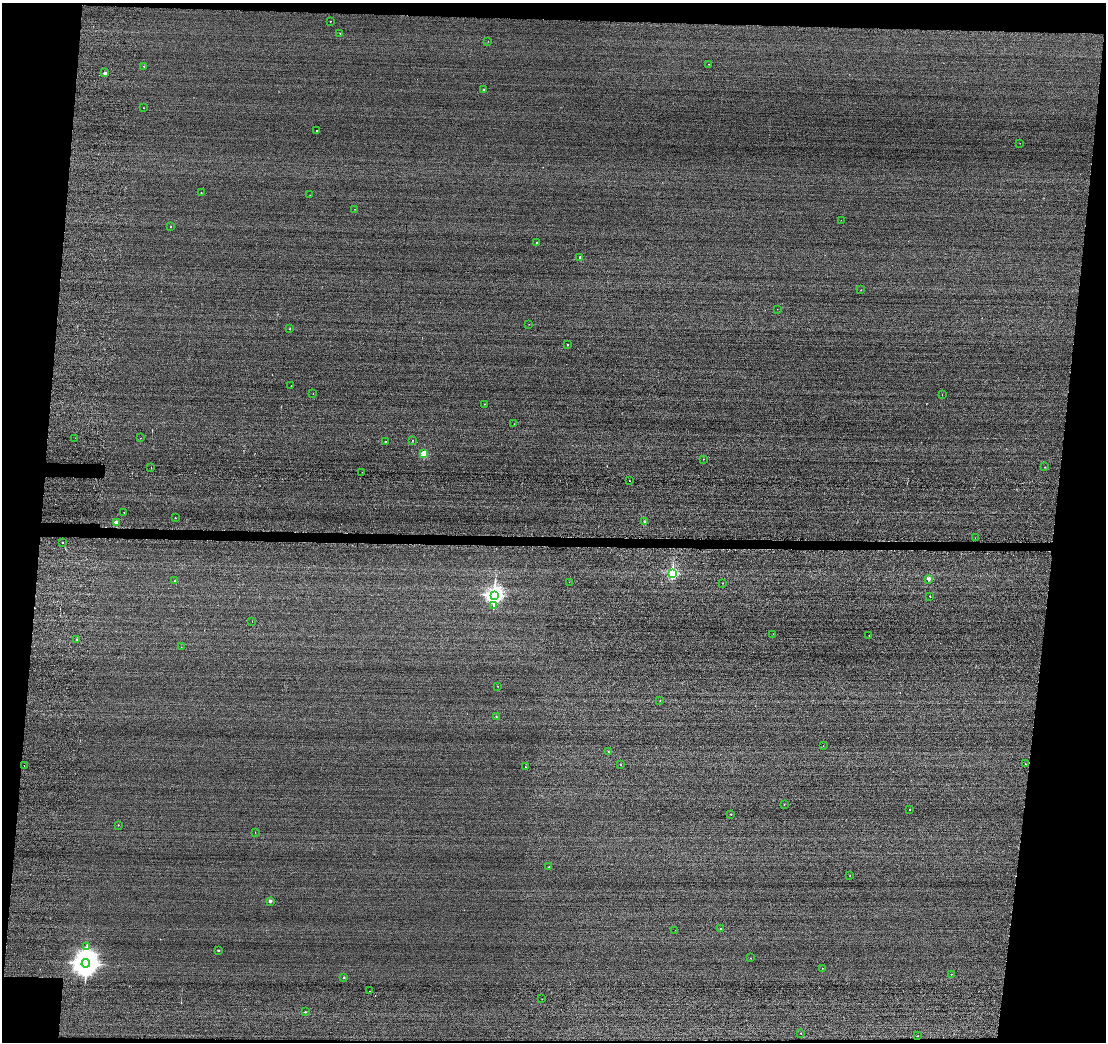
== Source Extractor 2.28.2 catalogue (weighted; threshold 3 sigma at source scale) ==
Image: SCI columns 17-4430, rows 215-4371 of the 4678 x 4710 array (HDU 1 of 3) = the unmasked area's bounding box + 8 px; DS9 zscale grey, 4 x 4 block average (1 PNG px = mean of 4 x 4 image px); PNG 1108 x 1044 px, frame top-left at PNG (2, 3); each listed source drawn as its Kron ellipse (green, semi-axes under 4 px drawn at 4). Shown black and unused: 11% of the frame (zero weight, under 2 of 3 exposures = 12% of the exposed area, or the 3 px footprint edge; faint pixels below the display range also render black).
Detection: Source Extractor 2.28.2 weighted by HDU 2 'WHT'. Background -0.431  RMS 3.3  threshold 14.8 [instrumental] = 3 sigma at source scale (4.5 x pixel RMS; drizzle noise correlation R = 1.50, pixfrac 1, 0.05/0.05 arcsec/px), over >= 5 px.
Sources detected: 92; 3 too faint to see at this stretch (4 x 4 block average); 2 cosmic-ray / hot-pixel residue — neither listed nor drawn; the other 87 listed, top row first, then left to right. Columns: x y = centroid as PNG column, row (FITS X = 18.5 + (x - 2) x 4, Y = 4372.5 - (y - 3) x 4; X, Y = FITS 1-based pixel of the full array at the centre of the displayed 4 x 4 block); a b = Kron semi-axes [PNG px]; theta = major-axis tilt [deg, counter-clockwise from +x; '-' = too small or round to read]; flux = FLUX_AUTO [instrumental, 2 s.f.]
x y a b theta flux
330 21 2 2 - 6.4e+02
340 33 2 2 - 1.0e+03
488 41 2 2 - 3.1e+02
709 64 2 2 - 6.9e+02
144 66 2 2 - 1.6e+03
105 73 2 2 - 1.6e+04
483 90 2 2 - 6.3e+03
144 108 2 2 - 5.1e+02
317 130 2 2 - 1.2e+03
1020 143 2 2 - 5.1e+02
201 193 2 2 - 1.4e+03
310 195 2 2 - 2.4e+02
354 209 2 2 - 3.5e+02
841 220 2 2 - 5.6e+02
171 227 2 2 - 1.0e+03
537 242 2 2 - 2.8e+03
580 257 2 2 - 9.5e+03
861 290 2 2 - 5.5e+02
777 309 2 2 - 2.4e+02
529 324 2 2 - 3.9e+02
290 329 2 2 - 1.3e+03
567 345 2 2 - 1.3e+03
291 385 2 2 - 5.1e+02
313 394 2 2 - 4.1e+02
942 395 2 2 - 4.7e+02
485 404 2 2 - 3.0e+02
514 424 2 2 - 4.7e+02
75 438 2 2 - 1.8e+03
141 438 2 2 - 3.7e+02
412 440 2 2 - 9.1e+02
385 441 2 2 - 2.2e+03
424 453 2 2 - 8.4e+04
703 459 2 2 - 8.2e+02
1044 467 2 2 - 8.0e+02
151 468 2 2 - 2.4e+03
362 472 2 2 - 9.9e+02
629 481 2 2 - 1.6e+03
124 512 2 2 - 9.1e+02
175 518 2 2 - 1.5e+03
117 522 2 2 - 4.9e+04
644 522 2 2 - 8.2e+03
975 538 2 2 - 3.3e+02
62 543 2 2 - 4.3e+03
672 573 2 2 - 3.0e+05
929 579 2 2 - 2.5e+04
174 581 2 2 - 1.0e+03
569 582 2 2 - 3.5e+02
722 583 2 2 - 5.2e+02
494 595 3 2 - 8.7e+05
930 596 2 2 - 1.7e+03
493 605 2 2 - 6.3e+02
252 622 2 2 - 2.3e+02
773 634 2 2 - 4.5e+02
869 636 2 2 - 2.7e+02
77 640 2 2 - 4.2e+03
181 647 2 2 - 4.2e+02
498 686 2 2 - 7.0e+02
660 700 2 2 - 7.1e+02
496 717 2 2 - 3.1e+03
823 746 2 2 - 2.6e+02
608 752 2 2 - 9.3e+02
1025 764 2 2 - 1.2e+03
24 765 2 2 - 2.3e+03
620 765 2 2 - 1.1e+03
525 767 2 2 - 8.3e+02
784 805 2 2 - 7.7e+02
910 810 2 2 - 7.9e+02
731 814 2 2 - 1.8e+03
118 825 2 2 - 1.1e+03
255 832 2 2 - 4.5e+02
549 867 2 2 - 3.4e+03
850 876 2 2 - 8.2e+02
270 901 2 2 - 1.3e+04
721 929 2 2 - 1.0e+03
675 930 2 2 - 2.0e+02
87 947 2 2 - 1.1e+03
218 950 2 2 - 3.2e+03
750 958 2 2 - 5.6e+02
86 963 4 4 - 3.2e+06
822 968 2 2 - 5.2e+02
951 974 2 2 - 7.4e+02
344 978 2 2 - 3.4e+03
370 991 2 2 - 4.5e+02
542 999 2 2 - 3.9e+02
305 1012 2 2 - 2.6e+03
801 1033 2 2 - 8.4e+02
918 1036 2 2 - 9.8e+02
Diffuse or blended objects may show on this block-average render without a row.